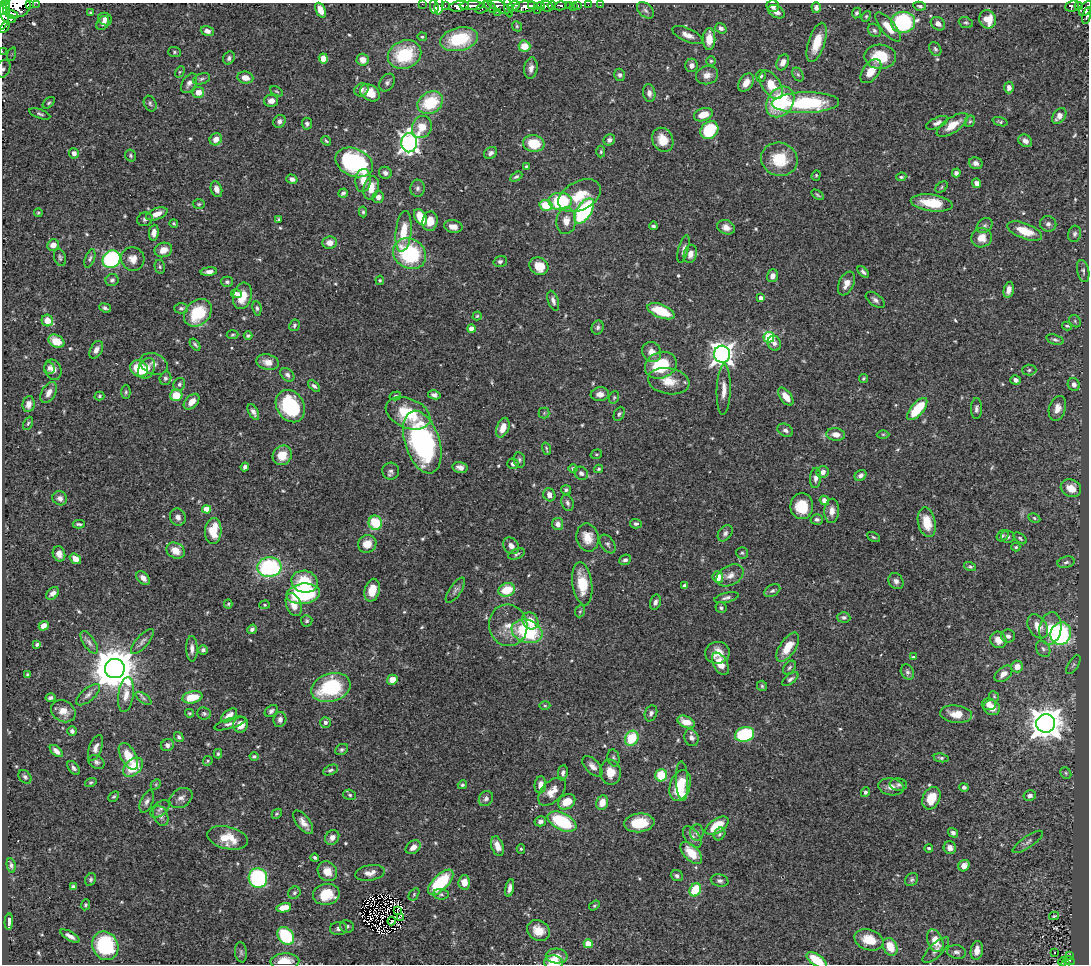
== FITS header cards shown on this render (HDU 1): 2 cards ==
NAXIS1  =                 1087
NAXIS2  =                  962

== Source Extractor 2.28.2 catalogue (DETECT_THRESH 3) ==
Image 1087 x 962 px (HDU 1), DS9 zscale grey, 1 PNG px = 1 image px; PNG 1091 x 966 px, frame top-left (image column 1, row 962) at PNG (2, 3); each listed source drawn as its Kron ellipse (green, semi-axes under 4 px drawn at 4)
Background 0.476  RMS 0.018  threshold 0.0541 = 3 sigma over >= 5 px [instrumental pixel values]
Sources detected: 586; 2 with non-positive FLUX_AUTO (blend fragments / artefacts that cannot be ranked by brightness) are neither listed nor drawn; of the other 584, the 500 brightest by FLUX_AUTO listed and drawn (84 fainter detections omitted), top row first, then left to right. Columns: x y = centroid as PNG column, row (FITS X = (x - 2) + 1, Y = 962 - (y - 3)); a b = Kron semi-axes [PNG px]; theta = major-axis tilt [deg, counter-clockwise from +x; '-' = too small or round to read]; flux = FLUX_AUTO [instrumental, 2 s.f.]
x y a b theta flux
37 3 2 2 - 10
6 4 4 3 - 120
29 4 4 2 - 37
422 4 2 2 - 5.1
552 5 4 3 - 270
578 5 3 2 - 15
588 5 2 2 - 2.7
600 5 2 2 - 3.8
439 6 9 4 84 28
445 6 3 3 - 16
459 6 10 5 9 730
472 6 12 4 1 570
499 6 12 5 -27 200
514 6 6 4 28 290
531 6 3 3 - 270
541 6 4 3 - 180
547 6 6 5 - 410
560 6 6 4 15 120
569 6 3 3 - 66
773 6 6 6 - 4.4
920 6 6 4 -11 2
1072 6 7 5 22 140
1079 6 4 3 - 110
17 7 14 10 12 770
434 7 7 3 -80 20
484 7 9 5 30 200
490 7 8 3 -48 190
525 7 12 5 6 710
573 7 2 2 - 6.7
3 8 6 3 88 330
508 8 10 3 -79 140
816 8 5 4 - 4.8
1086 9 8 5 54 320
321 10 8 4 -67 11
537 10 2 2 - 83
646 10 10 6 -41 4.4
497 12 2 2 - 14
776 12 9 5 -28 6.9
91 13 4 3 - 1.8
856 13 5 4 - 2.7
12 14 6 4 -20 220
3 15 15 6 80 1200
866 16 5 4 - 1.7
1087 16 8 4 78 150
8 18 8 3 -25 250
105 19 7 6 - 5.6
988 19 9 8 - 21
903 22 12 10 6 120
103 23 8 5 55 5.6
966 23 7 5 -22 2.3
938 24 8 6 -37 6.6
517 26 5 4 - 1.6
5 27 6 3 57 70
888 27 18 7 -50 16
721 28 6 5 - 4.2
874 30 7 5 -45 2.9
207 31 7 5 -17 5.6
687 35 16 7 -25 9.5
422 37 5 4 - 1.8
459 39 19 11 12 69
709 39 11 6 89 19
817 42 20 8 72 29
525 46 6 5 - 22
935 49 7 5 -60 2.8
2 51 3 2 - 2.2
174 52 6 5 - 2.3
12 54 7 4 71 2.4
405 55 17 14 23 67
880 57 16 12 -3 39
229 58 7 5 62 3.4
323 58 5 4 - 18
363 60 6 6 - 12
711 61 5 5 - 1.8
783 62 8 6 65 7.3
691 65 6 6 - 5.3
531 68 11 6 82 6.4
3 69 9 6 65 4.1
871 71 14 8 54 19
180 72 6 4 60 1.7
798 74 7 5 -62 2.3
620 75 6 5 - 3.4
707 75 11 9 16 8.1
761 76 6 4 87 2.2
245 77 8 6 -8 10
202 79 9 5 18 2.9
387 82 9 7 56 3.9
189 83 11 6 58 5.3
746 83 10 6 57 11
771 85 16 9 -55 26
1009 88 6 5 - 5
361 90 7 6 - 4.9
276 91 7 4 -30 1.8
198 92 6 5 - 12
370 93 11 7 -34 21
649 93 9 6 -81 5.3
271 101 7 6 - 7.3
780 102 16 12 54 88
49 103 7 4 44 2
430 103 13 10 31 53
805 103 34 10 1 110
150 104 8 6 -67 2.9
40 114 11 4 -19 2.9
703 115 9 6 20 17
1059 116 9 6 54 7.3
279 121 7 5 52 5
970 121 6 5 - 1.9
1000 122 8 4 -18 2
937 123 11 5 24 5.3
307 124 6 5 - 3.3
952 125 18 7 34 20
422 127 11 9 65 19
709 130 10 8 45 56
216 139 6 5 - 10
609 140 6 5 - 3.9
663 140 12 10 -64 20
326 141 5 3 - 1.7
1025 141 7 6 - 5.7
409 143 9 8 - 540
534 144 11 8 -8 36
601 152 6 4 88 1.9
74 153 5 5 - 6.4
491 153 7 5 34 3.9
131 156 6 5 - 2.1
779 159 18 16 -17 42
354 162 19 13 -23 160
976 163 7 6 - 5.1
526 166 3 3 - 1.6
385 173 6 6 - 4.2
956 173 4 4 - 4.4
816 175 5 4 - 1.6
516 177 7 4 30 2.4
901 177 5 3 - 2
292 179 5 4 - 4.2
363 181 11 7 85 15
977 183 5 4 - 5.3
942 187 7 4 38 1.9
371 188 12 7 77 17
417 188 8 7 - 4
216 189 8 5 -71 7.1
343 193 5 4 - 3.1
818 195 7 3 -33 1.7
580 196 23 14 27 31
378 197 6 5 - 6.7
561 201 12 9 0 80
932 203 21 8 -8 35
199 204 6 5 - 1.9
546 205 6 5 - 36
584 211 14 7 57 170
363 212 5 4 - 2
38 213 4 4 - 1.7
157 214 11 5 21 11
420 217 9 5 -61 29
145 219 8 7 - 3.6
279 219 4 3 - 1.6
430 221 10 7 81 16
566 221 13 9 86 12
174 223 4 3 - 1.6
1048 224 8 7 - 4.5
985 225 9 6 43 3.6
653 226 4 4 - 2.4
453 227 9 6 -10 7.2
726 227 9 7 -20 7.8
404 231 20 8 84 25
1025 231 18 7 -20 27
154 233 8 5 84 6.4
1075 234 8 6 74 3.7
982 238 10 9 - 14
329 243 7 6 - 10
53 245 6 5 - 9.4
683 249 14 5 75 4.4
163 250 9 7 21 11
410 254 17 14 -32 110
690 254 9 6 75 8.6
60 257 9 6 -72 2.8
90 258 9 4 71 2.8
112 259 9 8 - 150
133 259 12 11 - 10
500 261 7 5 17 2.8
539 266 10 8 -36 22
160 267 7 5 -76 2.3
1083 271 11 6 -77 3.4
209 272 8 4 5 5.8
863 272 7 4 -44 3.2
773 276 6 5 - 6.8
112 280 6 6 - 3
380 280 4 4 - 1.9
227 282 6 5 - 2.5
846 283 12 7 65 10
1009 290 8 5 77 6.7
236 294 5 4 - 5.3
242 296 13 9 76 22
761 298 4 4 - 6.5
875 300 11 6 -37 4.2
553 301 10 5 -71 4.7
105 308 6 3 -20 3.1
181 308 7 5 -1 2.4
257 308 7 4 -82 2.4
661 311 14 6 -22 45
198 313 15 12 46 57
477 316 4 4 - 1.6
47 321 6 5 - 13
1075 321 7 5 -49 2.1
294 325 6 5 - 2.3
1067 326 5 3 - 1.9
598 327 7 6 - 3.5
471 329 4 4 - 10
233 335 6 4 4 1.8
248 336 4 3 - 2.4
769 337 5 5 - 90
1055 339 9 4 -18 3
56 341 8 6 -29 21
774 343 8 6 -68 5.3
195 344 7 3 -53 2.2
96 350 9 6 61 5.9
652 352 10 9 - 11
722 354 8 8 - 830
268 362 11 7 -12 9.5
154 364 14 10 -22 8.4
661 365 16 13 22 59
49 368 6 5 - 3
146 368 11 8 61 11
139 369 9 8 - 43
53 370 10 8 -68 7.4
1029 370 7 5 3 2.9
287 375 8 5 -41 3.8
165 378 7 5 73 2.9
864 378 4 4 - 2
1015 380 5 4 - 5.4
669 381 21 13 -10 22
179 384 6 5 - 3
1074 385 6 6 - 5.5
314 386 7 4 -43 3.4
724 390 25 7 88 12
126 392 7 4 89 2.2
49 393 11 7 60 7.8
600 394 9 7 6 8
176 395 6 6 - 27
434 395 6 4 -11 3.8
99 396 5 4 - 1.7
395 396 6 4 16 1.7
614 397 6 5 - 1.9
786 397 10 5 -54 15
192 402 9 6 46 13
29 404 8 6 81 7.8
290 406 17 13 -58 95
1057 408 13 8 73 10
917 409 13 6 50 52
976 409 10 5 89 3.9
253 412 9 4 -61 5.8
408 413 23 14 -23 51
544 413 5 5 - 2
619 414 7 5 65 2.7
28 423 7 4 63 2.1
503 428 10 6 69 15
785 430 8 6 -28 4.8
836 434 9 6 -7 9.7
883 434 6 4 -1 1.7
422 442 32 17 -72 240
546 449 6 2 -74 1.7
596 454 6 4 17 1.6
282 455 10 9 - 21
519 460 8 5 -79 3
513 464 5 5 - 4.5
245 467 4 4 - 3.5
460 467 7 5 -12 5.9
573 468 5 4 - 3.5
599 469 4 4 - 1.9
391 471 8 8 - 4.2
823 472 6 6 - 7.2
581 473 7 6 - 3.6
860 475 6 5 - 5.3
816 478 10 5 85 5.9
1071 488 10 8 -26 16
566 490 5 4 - 2.5
549 495 7 6 - 7.3
60 498 7 7 - 6.2
824 500 5 4 - 7.7
567 503 8 6 -70 3.6
802 506 13 11 -89 34
207 509 4 4 - 21
832 511 12 7 87 9.9
178 517 9 7 -72 6.5
1034 518 6 4 -29 2.1
817 519 6 5 - 3
927 522 15 8 -78 27
375 523 7 6 - 49
79 524 6 3 -2 2.2
558 524 6 5 - 5.9
636 524 6 5 - 3.2
213 531 13 8 86 33
725 533 9 6 52 3.9
1002 536 6 5 - 2.2
873 537 7 4 -27 2
1008 537 7 6 - 3.1
588 538 14 11 -78 17
1020 538 7 4 -39 2.3
367 544 9 8 - 16
608 544 10 6 -55 3.9
511 546 9 7 -51 7
1016 547 4 4 - 1.7
175 551 10 7 -28 16
742 553 6 5 - 2.2
59 554 8 6 -71 6.8
517 554 9 5 21 2.6
75 559 6 4 -36 10
625 560 6 5 - 3.9
1066 562 9 5 16 3.5
269 567 12 10 5 150
970 567 6 4 -14 2.1
730 575 14 9 29 11
718 577 6 5 - 20
143 578 8 5 -46 7.8
896 581 8 7 - 5.2
305 582 13 11 -15 44
582 584 22 9 -82 36
685 586 4 4 - 5
372 590 11 7 76 18
455 590 15 6 56 4.8
507 590 8 6 17 33
772 591 8 5 29 3.4
53 593 7 5 42 6.9
303 594 17 10 8 130
727 598 12 5 13 4.3
655 602 8 5 74 3.8
228 604 4 4 - 1.6
265 605 5 4 - 1.7
294 605 12 7 -71 14
721 608 5 5 - 3.6
580 611 6 4 66 2
844 617 6 5 - 3.1
307 621 5 5 - 2.3
530 621 9 7 -53 17
508 625 21 19 -76 23
44 626 5 4 - 12
1038 626 13 9 -57 16
1050 628 16 11 80 26
252 629 5 4 - 3.4
527 631 16 11 -19 100
1061 634 11 10 - 170
1008 636 7 6 - 4.5
998 640 8 8 - 13
89 642 13 6 -56 4.8
142 642 16 6 48 5
37 644 4 3 - 2.1
788 647 17 8 56 25
192 649 13 5 -89 6.6
1043 649 9 6 -58 4.1
203 650 5 4 - 2.9
717 653 12 11 - 15
913 657 4 3 - 1.7
720 664 12 7 -62 17
1073 665 10 5 59 3
789 667 8 5 50 2.7
1017 667 6 6 - 12
115 668 10 9 - 4900
907 672 8 6 -62 3.1
1003 674 10 6 40 9.6
27 675 4 3 - 2.1
790 679 9 4 37 3.3
392 680 5 5 - 13
762 686 5 5 - 2
331 687 20 14 17 98
88 695 14 6 40 6.2
126 695 17 7 81 12
994 696 5 4 - 1.8
192 697 10 6 12 32
50 698 5 3 - 3
143 698 9 4 -36 3.5
989 704 7 6 - 9.8
545 706 5 3 - 1.6
992 708 8 7 - 12
63 711 13 10 -31 13
271 711 7 5 38 3.2
189 713 4 3 - 1.6
204 713 7 6 - 3
651 713 8 6 68 3.9
956 714 16 8 -6 17
229 715 9 5 38 8.6
280 719 7 6 - 5.6
325 722 5 5 - 3.9
686 722 9 5 -23 16
230 723 16 5 18 5.6
1046 723 9 9 - 2200
241 725 8 7 - 14
72 731 5 4 - 3.2
745 734 10 7 16 89
179 737 5 4 - 2.7
632 738 8 6 60 48
691 738 9 7 -71 5.7
167 745 7 6 - 5.1
96 748 13 6 68 6.7
342 750 7 5 33 2.7
56 751 8 4 -42 6.2
218 754 5 4 - 2.1
128 756 14 7 -61 23
254 756 4 4 - 2.4
614 758 9 6 -75 2.9
941 758 7 4 -9 2.5
208 761 5 4 - 1.8
96 762 8 6 -32 3.5
592 766 12 7 -46 7
133 767 11 7 41 35
74 768 8 5 -53 3.1
330 770 8 5 24 3
610 772 13 10 -84 16
563 773 7 5 83 3.7
1066 773 6 5 - 2
661 775 6 6 - 37
25 777 7 5 -49 2.8
682 781 20 6 -87 37
91 782 6 4 17 1.7
156 784 6 4 47 1.7
462 785 4 4 - 2.3
540 785 8 5 84 12
898 785 9 6 -7 3.1
680 786 16 10 70 46
891 787 13 8 -9 8.1
964 787 5 4 - 3.1
552 791 17 10 46 15
865 792 5 4 - 2.7
350 795 6 5 - 2.5
1030 796 6 5 - 4.9
114 797 6 4 44 1.9
181 798 12 9 33 6.8
931 798 12 8 65 28
486 799 8 6 52 4.3
147 801 12 6 66 4.7
567 802 9 7 34 21
602 803 7 6 - 12
160 809 11 6 41 4.9
277 814 5 4 - 1.8
161 816 11 7 -66 5.6
540 821 6 5 - 4.8
562 821 15 8 -26 79
303 822 14 6 -52 8.9
639 823 15 9 6 34
717 826 13 7 34 34
697 833 8 7 - 3.9
953 833 5 4 - 4.3
719 834 7 5 56 2.6
692 837 12 7 -53 6.6
228 838 21 11 -13 27
332 838 8 6 54 6.9
1028 842 18 5 34 5
497 846 10 6 -72 12
413 847 8 6 38 9.6
929 848 4 3 - 2
950 848 6 6 - 6.7
521 849 4 4 - 1.6
691 853 13 7 -46 28
315 858 4 3 - 2.3
11 865 7 4 -80 3.5
964 866 6 5 - 9.4
327 871 10 9 - 13
370 873 15 7 10 9.3
677 876 6 5 - 3.8
258 878 10 9 - 200
91 879 7 5 60 2.4
912 880 7 5 44 2.7
720 881 9 6 -11 4.3
441 882 16 7 46 86
464 882 7 6 - 14
73 887 4 4 - 3
510 888 9 4 78 5.3
695 890 7 5 58 44
294 893 6 5 - 2.8
326 894 13 10 10 33
414 894 7 4 55 1.7
441 894 8 5 -3 2.5
85 905 5 4 - 1.8
594 905 6 4 33 1.8
284 908 7 4 12 17
397 910 4 2 - 1.7
1054 916 5 3 - 1.6
400 917 3 3 - 1.8
392 921 4 2 - 1.6
9 922 8 3 86 4.7
347 926 7 6 - 3.2
338 929 8 6 7 4.4
538 930 12 9 -31 17
70 936 11 4 -30 5.8
286 936 10 7 -50 73
869 940 15 10 -18 22
935 941 12 7 -67 17
588 944 4 4 - 30
105 946 15 12 -61 110
890 947 9 6 -63 20
936 950 17 6 44 7.2
977 951 9 6 80 10
241 952 10 6 -83 3
957 952 9 6 -10 4.1
1055 953 3 3 - 3
557 956 11 7 -3 11
1070 956 3 3 - 8.8
816 960 11 5 -34 35
285 961 14 8 2 23
1069 961 6 4 -24 67
1063 962 5 3 - 13
554 963 9 7 -7 25
1065 964 3 2 - 16
At the frame edge (FLAGS 8, measured only in part): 15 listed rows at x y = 37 3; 6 4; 29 4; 422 4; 17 7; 3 8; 1086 9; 3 15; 1087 16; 2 51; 3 69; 816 960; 285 961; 554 963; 1065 964
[84 fainter detections neither listed nor drawn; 2 non-positive-flux detections neither listed nor drawn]